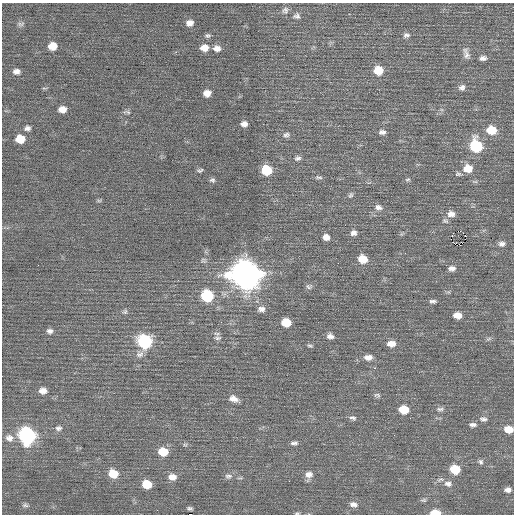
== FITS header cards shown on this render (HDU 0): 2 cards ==
NAXIS1  =                  512 / Axis length
NAXIS2  =                  512 / Axis length

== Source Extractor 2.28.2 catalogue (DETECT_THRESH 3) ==
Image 512 x 512 px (HDU 0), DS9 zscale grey, 1 PNG px = 1 image px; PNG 516 x 516 px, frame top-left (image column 1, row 512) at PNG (2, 3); no overlay
Background 0.121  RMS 0.73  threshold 2.2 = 3 sigma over >= 5 px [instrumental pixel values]
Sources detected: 99; all 99 listed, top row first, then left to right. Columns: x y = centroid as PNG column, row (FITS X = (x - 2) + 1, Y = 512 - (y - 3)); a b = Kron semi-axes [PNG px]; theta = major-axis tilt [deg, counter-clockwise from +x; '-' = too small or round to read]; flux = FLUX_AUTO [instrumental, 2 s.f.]
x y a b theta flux
285 10 10 8 73 180
297 16 10 8 -1 180
190 23 8 7 - 280
21 24 10 6 8 130
208 35 7 6 - 110
406 35 10 7 10 170
52 46 8 7 - 610
204 48 9 7 7 460
217 48 9 7 -1 320
466 54 17 8 -72 300
483 58 9 6 5 190
378 70 9 9 - 850
16 71 8 6 -6 230
462 87 8 7 - 190
44 88 8 3 4 59
207 93 7 6 - 380
62 109 8 6 4 410
127 112 11 4 -11 100
244 124 7 6 - 230
27 128 8 6 14 170
491 130 10 8 -10 1000
382 132 9 6 -1 180
286 135 10 7 21 150
20 139 9 7 -1 830
476 146 9 8 - 3800
298 158 8 6 14 140
468 169 10 8 0 780
200 170 9 5 16 98
266 170 8 8 - 1700
458 174 10 6 0 120
319 177 11 4 -8 100
408 179 7 5 17 89
212 180 7 6 - 110
351 195 7 6 - 110
99 201 7 4 0 70
378 207 10 8 -20 250
451 214 10 8 1 330
445 221 9 6 -19 120
458 231 3 2 - 3800
353 233 8 7 - 200
452 235 2 2 - 33
465 235 3 2 - 1200
326 237 8 7 - 320
451 239 3 2 - 50
455 244 3 3 - 390
502 244 8 7 - 200
363 259 9 8 - 810
452 268 9 6 1 220
245 274 12 11 - 78000
309 286 9 7 6 130
207 296 8 8 - 3600
433 301 9 5 0 130
261 309 10 8 1 260
125 312 7 6 - 110
457 315 9 7 -5 460
286 322 8 6 0 1200
50 331 8 7 - 180
330 336 9 7 -15 220
217 338 11 6 0 180
488 339 8 4 31 94
145 341 9 8 - 5600
391 344 9 6 -1 430
310 346 7 4 -17 80
140 354 11 9 19 240
368 357 12 7 1 320
374 368 3 2 - 140
43 391 9 7 -6 370
377 395 9 6 -14 120
233 399 13 8 -19 340
404 409 9 7 -4 1100
440 409 10 5 0 150
353 418 10 6 -18 140
483 419 11 7 -6 190
473 425 9 5 0 180
58 428 10 8 2 190
508 429 8 7 - 700
27 435 9 9 - 12000
9 438 12 10 -18 340
294 443 9 4 4 150
185 445 6 4 0 76
163 452 9 7 -7 1100
481 462 7 6 - 110
455 469 8 7 - 1400
113 474 9 8 - 1000
309 475 11 8 71 320
228 476 11 7 3 190
172 477 10 7 -2 420
440 480 10 5 12 140
147 484 8 7 - 1300
448 484 11 8 -13 250
508 490 7 5 -6 210
424 500 8 5 0 98
353 504 10 7 -8 240
25 505 9 5 -2 110
190 508 5 3 - 95
157 510 3 2 - 39
297 513 7 4 1 66
435 513 8 4 -1 920
190 514 4 2 - 1300
At the frame edge (FLAGS 8, measured only in part): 4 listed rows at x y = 508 429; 297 513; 435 513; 190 514